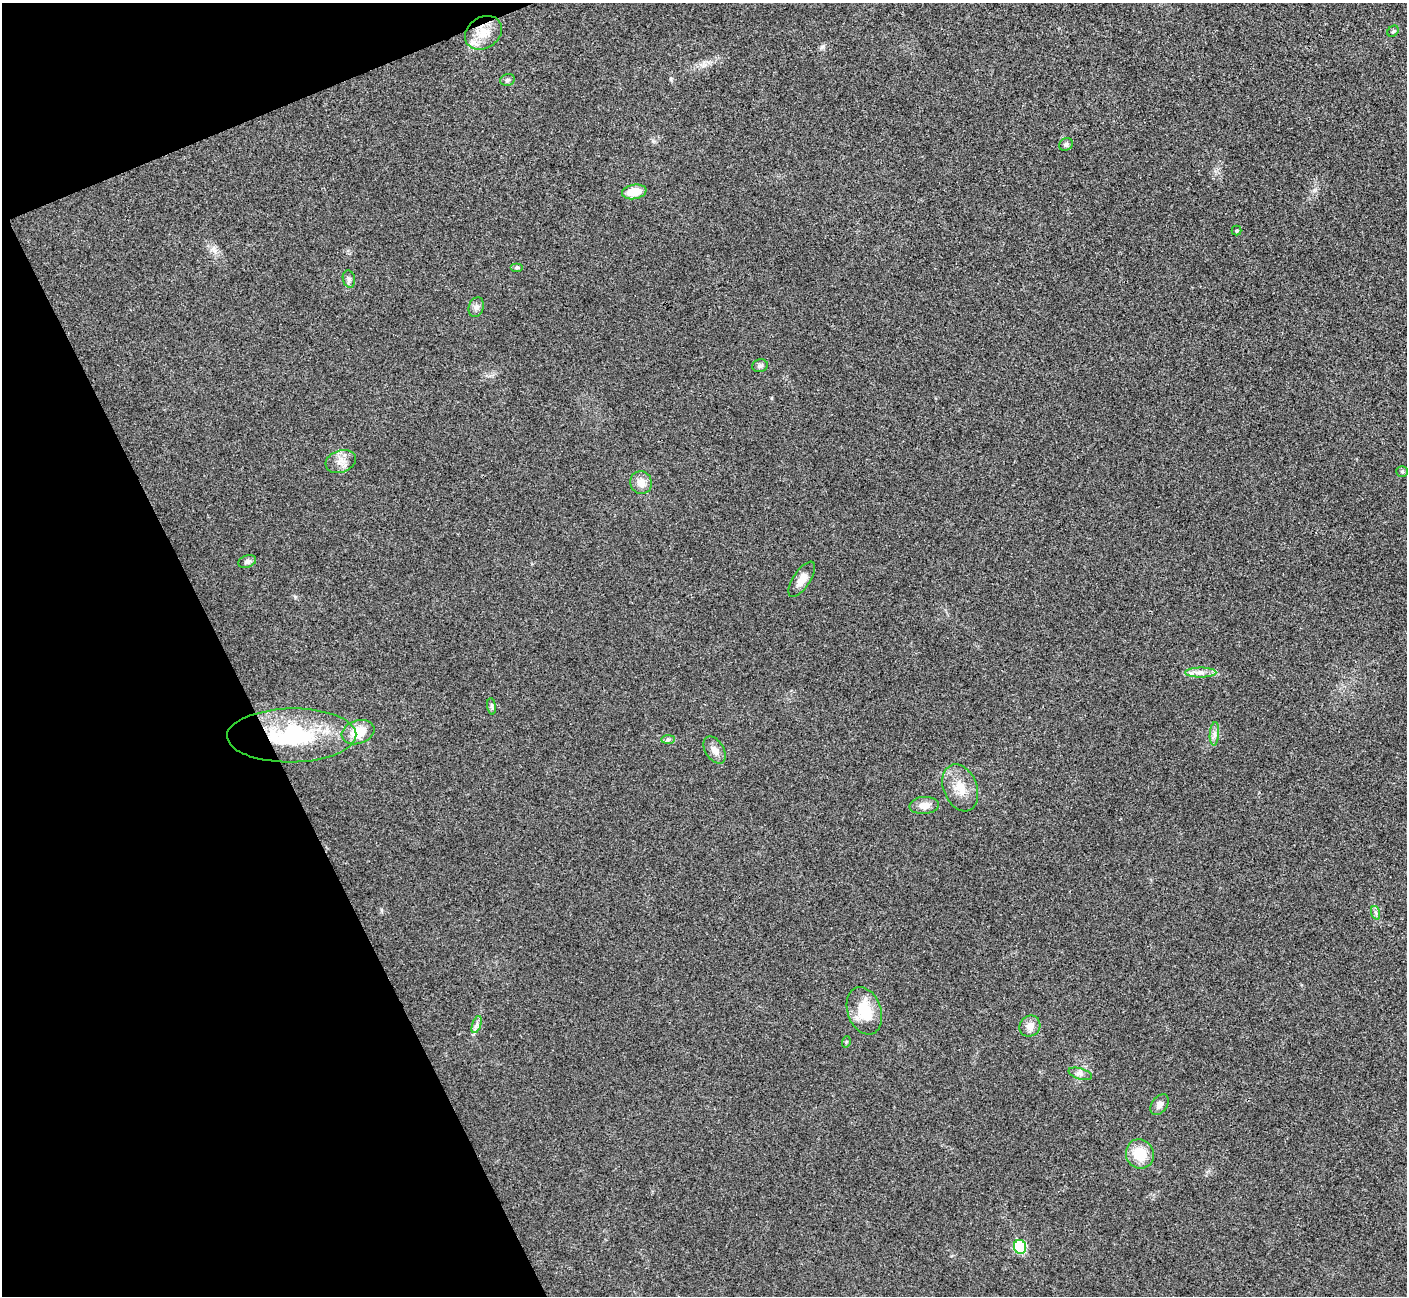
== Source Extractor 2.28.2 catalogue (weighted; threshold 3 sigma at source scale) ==
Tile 5 of 4 x 4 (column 1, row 2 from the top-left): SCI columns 5-1409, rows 2754-4047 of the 5634 x 5628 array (HDU 1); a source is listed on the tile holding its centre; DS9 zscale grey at full resolution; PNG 1409 x 1298 px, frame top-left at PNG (2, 3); each listed source drawn as its Kron ellipse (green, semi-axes under 4 px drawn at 4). Shown black and unused: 20% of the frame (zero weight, under 3 of 4 exposures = <1% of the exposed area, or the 3 px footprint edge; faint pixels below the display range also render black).
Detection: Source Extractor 2.28.2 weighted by HDU 2 'WHT'; one run over the whole footprint, this tile lists its part. Background 0.0215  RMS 0.0053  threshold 0.0237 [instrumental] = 3 sigma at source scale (4.5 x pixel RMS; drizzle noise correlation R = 1.50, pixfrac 1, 0.05/0.05 arcsec/px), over >= 5 px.
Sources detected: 34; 1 inside a brighter listed object's ellipse — not listed separately; the other 33 listed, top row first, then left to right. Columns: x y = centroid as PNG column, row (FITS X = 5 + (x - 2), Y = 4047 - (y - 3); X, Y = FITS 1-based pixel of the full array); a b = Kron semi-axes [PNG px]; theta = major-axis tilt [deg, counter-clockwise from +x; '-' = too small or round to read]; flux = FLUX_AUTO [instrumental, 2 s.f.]
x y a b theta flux
1393 31 6 5 - 0.79
483 33 20 15 33 10
507 80 7 5 14 1.2
1066 144 7 6 - 1.6
634 192 12 7 10 11
1237 231 5 5 - 0.71
517 268 6 4 0 0.77
349 279 9 6 -75 1.5
476 307 10 7 70 2.1
760 366 8 6 14 1.4
341 461 16 11 19 5
1402 471 6 5 - 0.84
641 482 11 10 - 5
247 561 9 6 21 1.8
802 579 20 8 56 5.4
1201 673 15 5 0 3
492 706 8 4 -82 0.98
358 732 17 11 18 11
1214 734 11 4 85 2.1
292 735 64 27 1 56
668 739 7 4 1 1
715 750 15 9 -58 3.9
960 788 24 16 -68 11
924 805 14 8 4 4.6
1376 913 7 4 -72 1.2
864 1011 24 16 -71 17
477 1024 9 4 71 1.6
1030 1026 11 10 - 4.2
846 1042 6 3 72 0.55
1080 1074 12 5 -17 2
1159 1105 11 7 53 2.8
1140 1154 15 13 -61 13
1020 1247 7 6 - 34
Overlapping masked pixels (flux is a lower limit): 1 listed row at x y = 292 735
Unlisted compact peaks at least as high as the median listed source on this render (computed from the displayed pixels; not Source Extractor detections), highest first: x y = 671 79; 822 47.